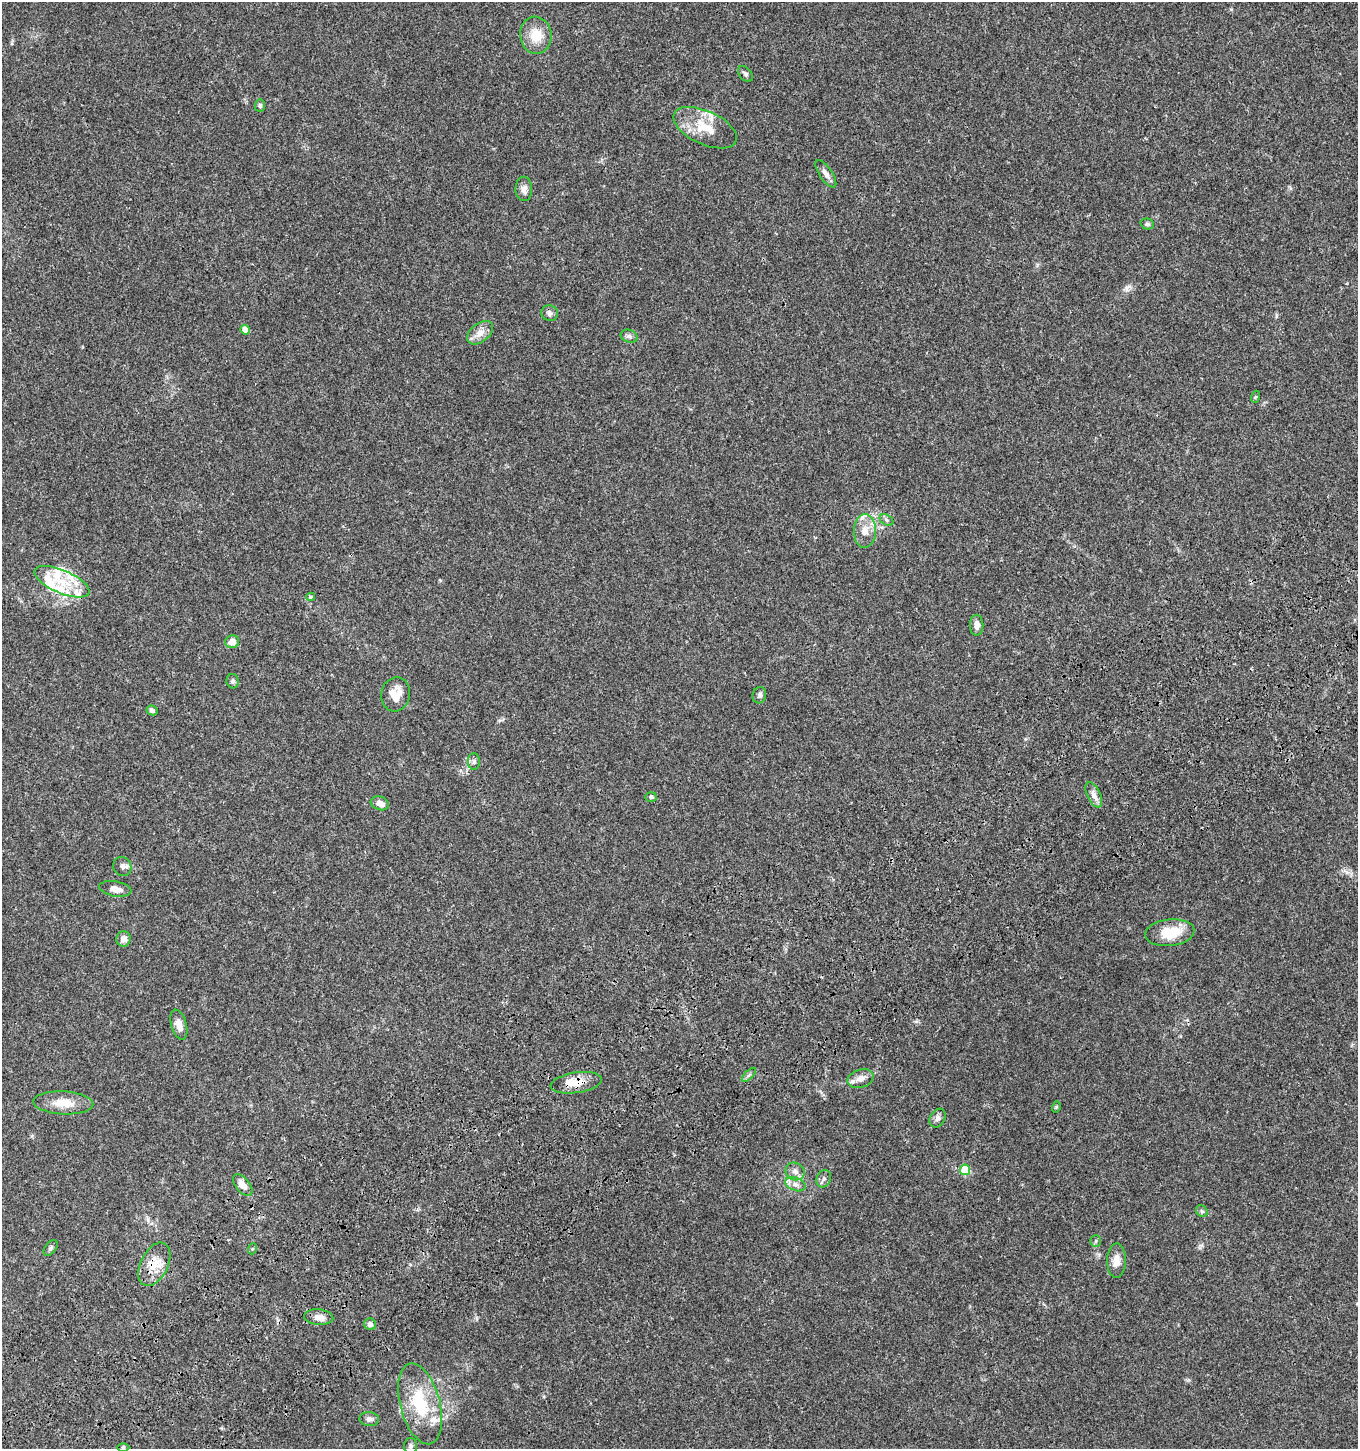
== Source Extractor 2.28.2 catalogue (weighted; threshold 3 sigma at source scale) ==
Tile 7 of 4 x 4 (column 3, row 2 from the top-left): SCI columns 2888-4243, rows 3004-4450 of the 5835 x 6003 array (HDU 1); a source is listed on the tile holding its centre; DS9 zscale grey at full resolution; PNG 1360 x 1451 px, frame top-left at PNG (2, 2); each listed source drawn as its Kron ellipse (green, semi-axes under 4 px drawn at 4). Shown black and unused: <1% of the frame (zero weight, under 3 of 4 exposures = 6% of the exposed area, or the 3 px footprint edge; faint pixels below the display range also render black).
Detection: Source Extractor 2.28.2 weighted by HDU 2 'WHT'; one run over the whole footprint, this tile lists its part. Background 0.0364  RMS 0.0035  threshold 0.0156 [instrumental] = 3 sigma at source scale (4.5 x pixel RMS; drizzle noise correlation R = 1.50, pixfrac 1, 0.0396/0.0396 arcsec/px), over >= 5 px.
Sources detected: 63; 9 inside a brighter listed object's ellipse — not listed separately; the other 54 listed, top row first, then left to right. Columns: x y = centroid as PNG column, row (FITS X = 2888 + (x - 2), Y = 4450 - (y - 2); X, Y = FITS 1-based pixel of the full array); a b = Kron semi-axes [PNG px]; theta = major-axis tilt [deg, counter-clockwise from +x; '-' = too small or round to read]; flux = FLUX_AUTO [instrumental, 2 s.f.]
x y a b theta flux
536 35 18 15 -82 7
745 74 9 6 -52 0.84
260 106 6 5 - 0.57
705 128 34 16 -25 9.9
826 174 16 6 -55 1.8
524 189 12 8 -88 1.8
1147 224 7 5 -14 0.7
550 313 8 8 - 1.1
245 330 5 4 - 3.8
480 333 15 9 39 2.8
629 336 9 6 -19 1.1
1255 397 6 4 71 0.39
887 520 7 5 -29 0.71
865 531 17 11 88 3.9
62 582 29 11 -23 8.8
311 597 4 4 - 0.84
977 625 10 7 -90 1.9
232 642 7 6 - 2.9
233 681 7 6 - 0.91
396 694 17 14 78 5
759 695 8 6 74 0.93
152 710 5 4 - 1
474 761 8 6 90 0.87
1094 795 13 6 -64 2.1
651 797 5 5 - 0.58
380 803 9 6 -21 2.2
122 867 10 9 - 1.4
115 889 16 7 -10 2.9
1170 933 24 13 6 10
123 939 7 7 - 2.1
179 1025 15 7 -73 3
749 1075 9 3 45 0.59
861 1079 13 9 17 2.7
576 1083 26 10 8 5.7
63 1103 30 11 -3 6.2
1056 1107 6 3 73 0.37
937 1118 10 7 59 1.2
965 1170 5 5 - 15
795 1171 10 8 -30 1.7
824 1179 9 7 66 1.1
795 1184 11 6 -21 1.7
243 1185 13 7 -50 2.9
1202 1211 6 5 - 0.64
1096 1241 6 5 - 0.61
51 1248 9 5 53 0.79
252 1249 5 3 - 0.36
1116 1261 17 9 89 3.1
154 1264 23 13 63 6.2
319 1317 14 8 -5 2.5
370 1324 6 5 - 1.2
420 1404 41 20 -75 17
369 1419 10 7 -5 1.3
411 1446 8 6 89 0.9
123 1447 6 4 0 0.51
Overlapping masked pixels (flux is a lower limit): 2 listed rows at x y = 576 1083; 154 1264